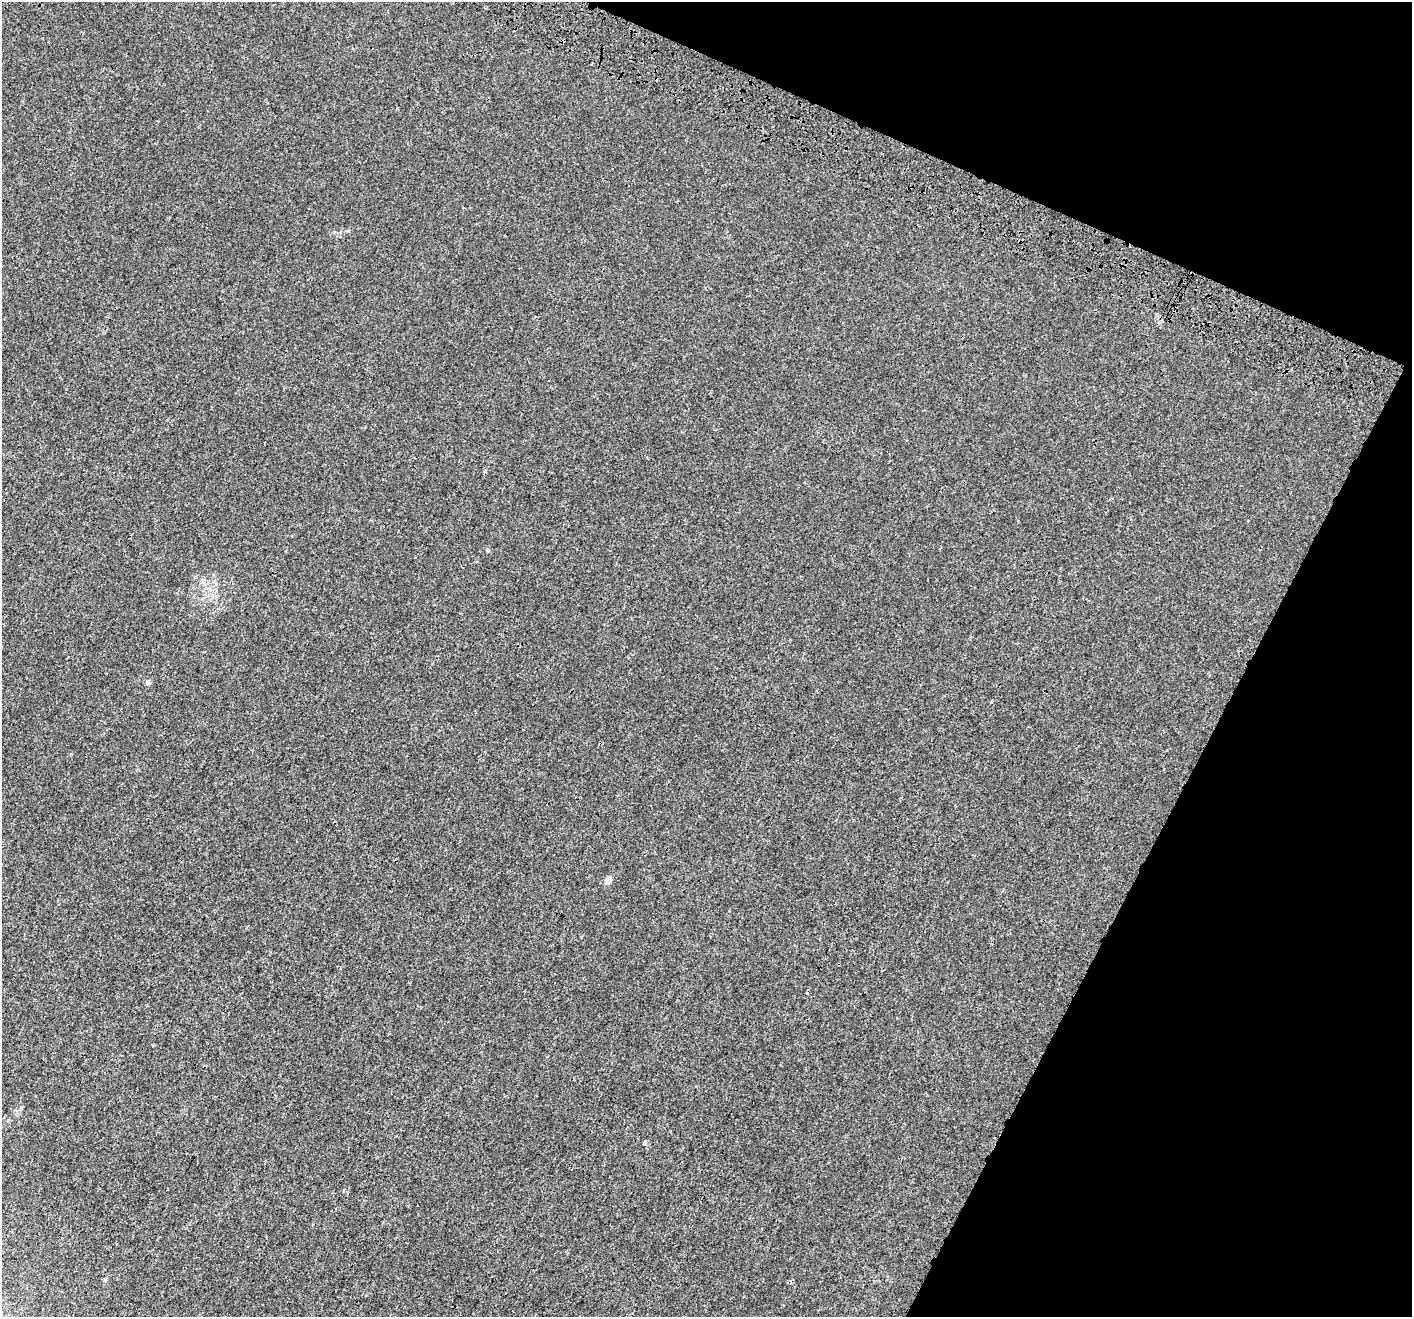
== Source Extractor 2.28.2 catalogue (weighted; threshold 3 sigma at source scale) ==
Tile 8 of 4 x 4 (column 4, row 2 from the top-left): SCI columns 4299-5708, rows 3010-4324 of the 5769 x 5954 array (HDU 1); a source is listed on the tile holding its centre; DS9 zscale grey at full resolution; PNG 1414 x 1319 px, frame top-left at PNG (2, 2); no overlay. Shown black and unused: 21% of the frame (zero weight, under 3 of 4 exposures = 6% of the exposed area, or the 3 px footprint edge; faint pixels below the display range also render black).
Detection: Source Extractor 2.28.2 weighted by HDU 2 'WHT'; one run over the whole footprint, this tile lists its part. Background 1.16e-04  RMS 0.0016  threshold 0.00729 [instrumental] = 3 sigma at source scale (4.5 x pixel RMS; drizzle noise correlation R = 1.50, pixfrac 1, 0.0396/0.0396 arcsec/px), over >= 5 px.
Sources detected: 7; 1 cosmic-ray / hot-pixel residue — not listed; the other 6 listed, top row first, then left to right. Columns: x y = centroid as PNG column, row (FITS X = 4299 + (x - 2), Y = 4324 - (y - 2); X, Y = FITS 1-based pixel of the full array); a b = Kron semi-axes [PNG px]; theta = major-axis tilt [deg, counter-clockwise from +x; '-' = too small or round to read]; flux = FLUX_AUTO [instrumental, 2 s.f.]
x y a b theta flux
485 471 5 3 - 0.19
488 550 5 4 - 0.27
148 683 6 6 - 0.4
991 702 4 3 - 0.19
608 880 9 6 48 0.78
645 1143 5 4 - 0.22